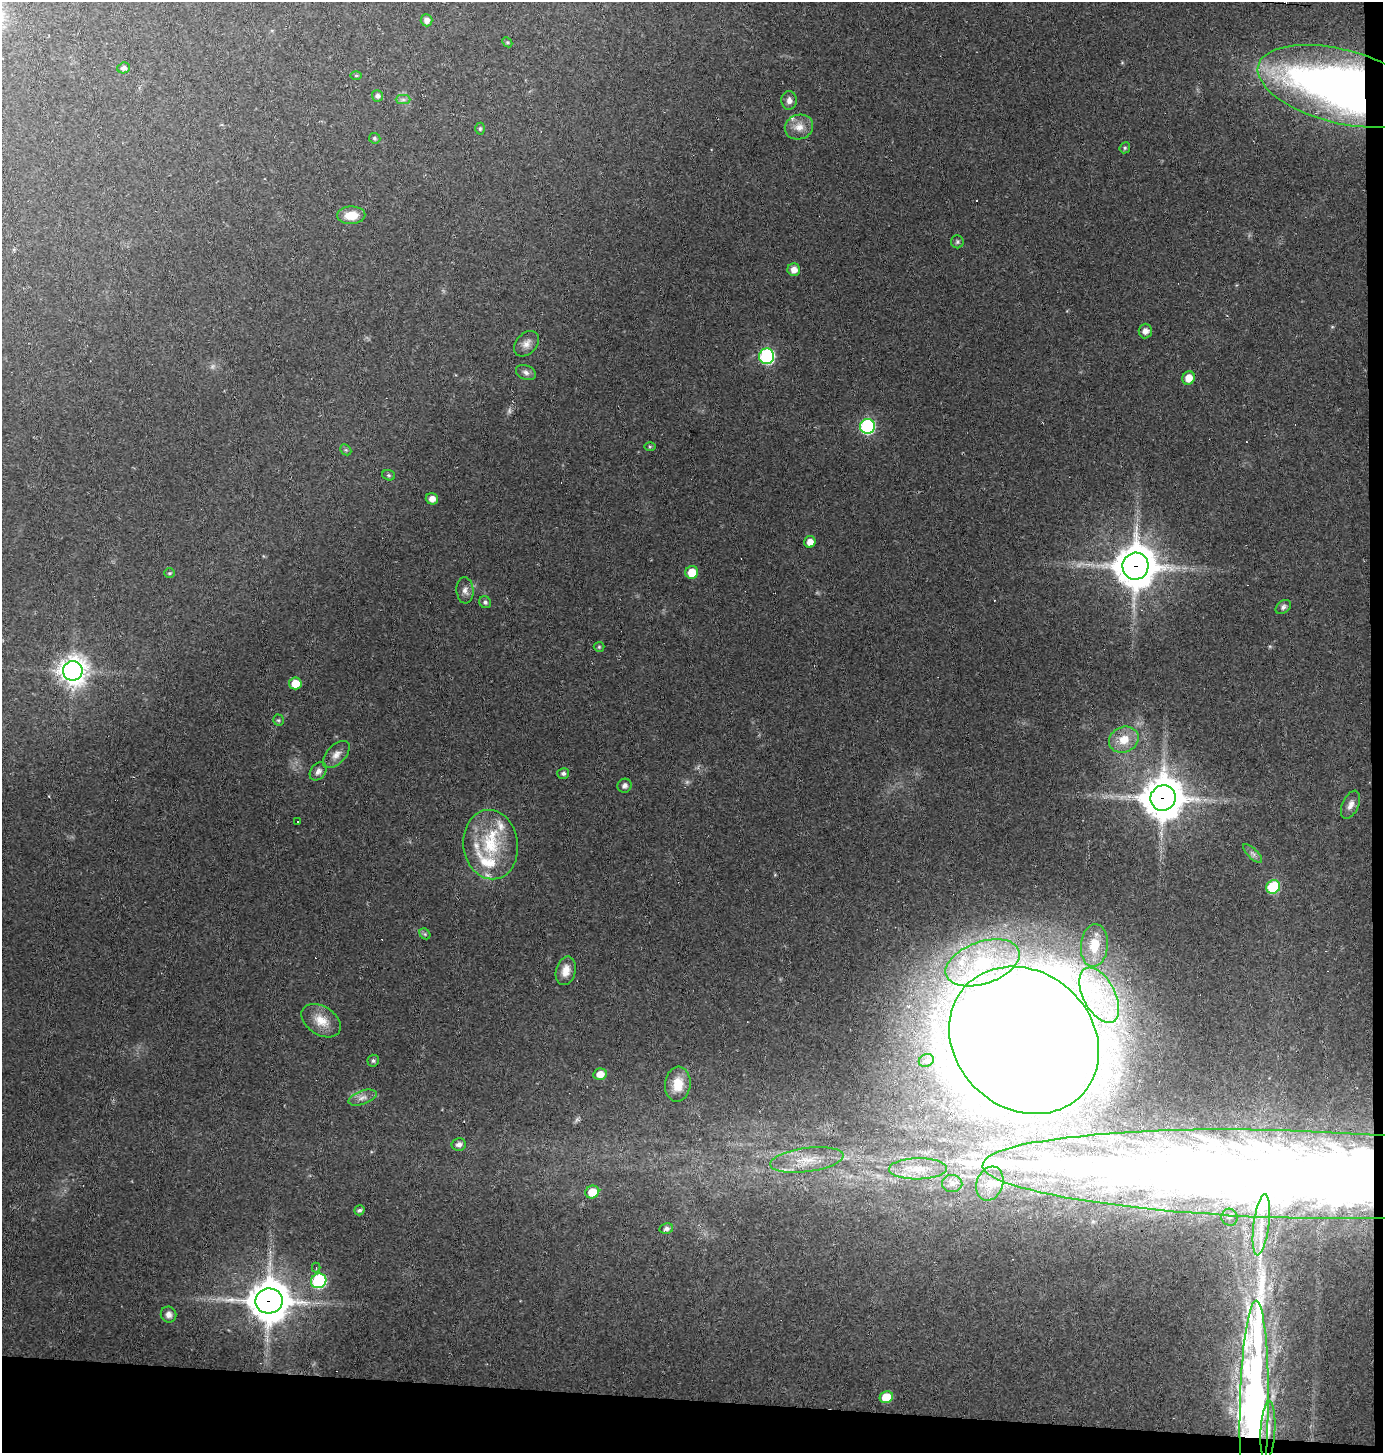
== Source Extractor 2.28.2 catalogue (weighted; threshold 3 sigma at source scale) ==
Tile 9 of 3 x 3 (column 3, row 3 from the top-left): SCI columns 2860-4240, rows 1-1451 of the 4379 x 4353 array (HDU 1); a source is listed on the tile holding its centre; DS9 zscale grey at full resolution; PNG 1385 x 1455 px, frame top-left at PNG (2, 2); each listed source drawn as its Kron ellipse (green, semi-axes under 4 px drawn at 4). Shown black and unused: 4% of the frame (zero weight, under 2 of 3 exposures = <1% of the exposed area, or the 3 px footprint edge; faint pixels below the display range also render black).
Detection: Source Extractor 2.28.2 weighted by HDU 2 'WHT'; one run over the whole footprint, this tile lists its part. Background 0.131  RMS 0.011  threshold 0.0488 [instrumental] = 3 sigma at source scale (4.5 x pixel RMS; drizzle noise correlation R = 1.50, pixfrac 1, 0.05/0.05 arcsec/px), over >= 5 px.
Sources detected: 98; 4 too faint to see at this stretch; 5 inside a brighter object's white glare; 3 cosmic-ray / hot-pixel residue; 1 long thin detection or spike segment (spike, bleed or trail) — neither listed nor drawn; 8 inside a brighter listed object's ellipse — not listed separately; the other 77 listed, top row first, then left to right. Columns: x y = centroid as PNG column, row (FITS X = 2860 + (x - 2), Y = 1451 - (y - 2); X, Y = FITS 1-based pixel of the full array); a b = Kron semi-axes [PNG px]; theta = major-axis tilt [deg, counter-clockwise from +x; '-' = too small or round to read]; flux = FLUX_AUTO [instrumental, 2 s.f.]
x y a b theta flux
427 20 6 6 - 6.1
507 42 5 4 - 1.5
124 68 6 5 - 4
356 76 6 4 1 1.2
1340 86 84 37 -14 690
378 96 5 5 - 3.3
403 100 7 4 0 2.6
789 100 9 7 -88 4.8
799 127 14 12 20 11
480 129 6 5 - 1.8
375 138 6 5 - 1.7
1125 148 6 5 - 1.6
351 215 14 9 2 17
957 242 6 6 - 2
794 270 6 6 - 8.1
1145 331 7 6 - 5.6
527 344 14 10 47 7.4
767 356 7 7 - 190
526 372 10 7 -21 4.3
1189 378 7 6 - 13
867 426 7 7 - 190
650 447 6 4 0 1.4
346 450 6 4 -44 1.5
389 475 6 5 - 1.9
432 499 6 6 - 7.5
810 542 6 5 - 9.1
1135 566 13 13 - 3500
692 572 6 6 - 20
170 573 5 5 - 1.7
465 590 13 8 -85 5.9
485 602 6 5 - 2.5
1283 607 8 6 37 3.2
599 647 5 5 - 1.5
73 671 10 9 - 1300
295 683 6 6 - 18
278 720 5 5 - 1.7
1124 740 15 13 23 19
336 755 16 9 46 7.9
318 771 10 7 50 5.1
563 773 6 5 - 2.8
624 786 7 7 - 3.5
1163 798 13 12 - 3600
1350 805 15 8 65 6.8
298 822 2 2 - 0.88
491 845 35 27 -82 65
1253 853 12 5 -45 3.9
1273 887 7 6 - 67
425 934 6 5 - 1.9
1094 945 21 13 85 21
983 963 38 21 19 74
566 971 14 9 76 12
1099 995 30 16 -62 57
321 1021 21 14 -33 19
1024 1040 80 68 -42 3800
373 1061 6 6 - 2.4
926 1061 8 6 25 3.4
600 1074 7 5 12 11
678 1084 17 12 84 19
362 1098 15 7 19 6.6
459 1144 7 6 - 4.7
807 1160 37 12 7 31
918 1169 29 10 1 25
1290 1174 308 44 -2 3400
952 1183 10 8 -4 7.2
990 1184 17 13 69 18
592 1192 7 6 - 19
359 1210 5 4 - 2.3
1229 1217 8 8 - 5.2
1261 1225 31 7 83 25
666 1229 7 5 10 3.6
316 1267 5 4 - 1.5
319 1281 8 7 - 130
269 1301 13 12 - 3400
169 1315 8 7 - 5.3
886 1397 7 5 22 23
1254 1412 111 14 89 930
1268 1430 29 7 87 16
Overlapping masked pixels (flux is a lower limit): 7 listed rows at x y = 1340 86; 1135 566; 1163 798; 1290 1174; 269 1301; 1254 1412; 1268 1430